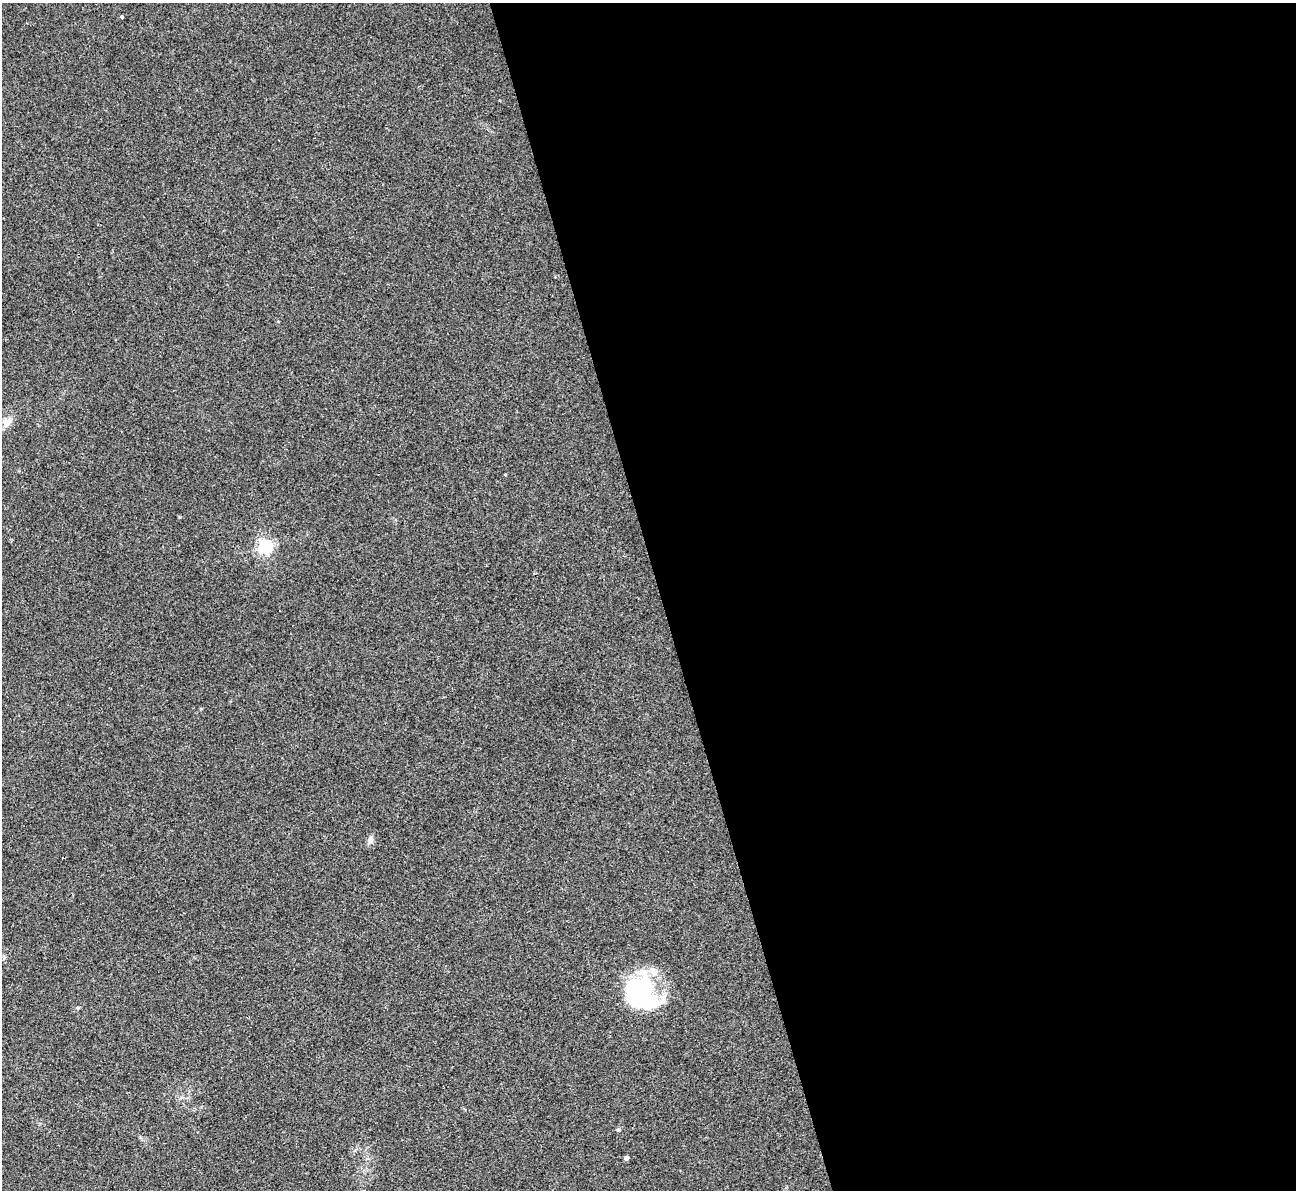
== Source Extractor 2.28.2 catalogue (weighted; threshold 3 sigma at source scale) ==
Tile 8 of 4 x 4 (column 4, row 2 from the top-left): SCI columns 3886-5179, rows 2643-3830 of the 5180 x 5164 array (HDU 1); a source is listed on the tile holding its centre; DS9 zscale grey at full resolution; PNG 1298 x 1192 px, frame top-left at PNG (2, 3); no overlay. Shown black and unused: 49% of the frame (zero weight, under 3 of 4 exposures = <1% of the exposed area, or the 3 px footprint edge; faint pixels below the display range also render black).
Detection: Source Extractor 2.28.2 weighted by HDU 2 'WHT'; one run over the whole footprint, this tile lists its part. Background 0.0653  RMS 0.005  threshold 0.0223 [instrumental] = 3 sigma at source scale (4.5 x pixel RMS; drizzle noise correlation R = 1.50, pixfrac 1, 0.05/0.05 arcsec/px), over >= 5 px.
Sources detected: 8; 1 inside a brighter object's white glare — not listed; the other 7 listed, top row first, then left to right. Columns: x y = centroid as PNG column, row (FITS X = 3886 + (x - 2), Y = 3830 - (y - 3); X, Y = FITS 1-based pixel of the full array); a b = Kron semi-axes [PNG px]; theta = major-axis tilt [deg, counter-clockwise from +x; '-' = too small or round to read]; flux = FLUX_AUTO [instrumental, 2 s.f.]
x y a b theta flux
122 16 4 3 - 0.6
7 422 15 10 49 3.9
265 546 6 5 - 110
370 840 10 8 72 2
643 991 44 32 79 48
618 1130 6 4 0 0.56
626 1158 4 4 - 2.1